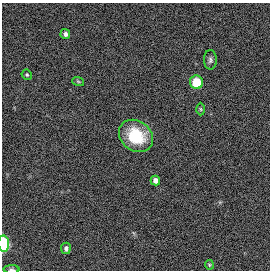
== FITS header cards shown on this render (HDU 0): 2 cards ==
NAXIS1  =                  268
NAXIS2  =                  268

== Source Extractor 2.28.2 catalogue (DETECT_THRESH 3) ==
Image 268 x 268 px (HDU 0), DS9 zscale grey, 1 PNG px = 1 image px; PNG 272 x 272 px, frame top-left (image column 1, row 268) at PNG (2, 3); each listed source drawn as its Kron ellipse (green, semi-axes under 4 px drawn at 4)
Background 0.109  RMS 0.002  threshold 0.00595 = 3 sigma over >= 5 px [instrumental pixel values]
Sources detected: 12; all 12 listed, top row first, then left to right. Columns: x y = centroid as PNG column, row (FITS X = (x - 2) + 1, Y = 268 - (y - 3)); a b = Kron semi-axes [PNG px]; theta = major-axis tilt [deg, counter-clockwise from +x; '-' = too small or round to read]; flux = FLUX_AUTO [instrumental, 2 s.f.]
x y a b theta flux
65 34 5 5 - 0.39
210 60 10 6 89 0.42
27 75 5 5 - 0.22
78 81 6 3 -19 0.18
196 82 7 6 - 3.6
201 109 6 4 -88 0.16
136 136 18 15 -36 4.5
155 180 5 4 - 0.64
4 244 8 5 -88 7.7
66 248 5 5 - 0.41
209 265 5 4 - 0.14
12 269 8 3 -1 0.26
At the frame edge (FLAGS 8, measured only in part): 2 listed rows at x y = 4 244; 12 269